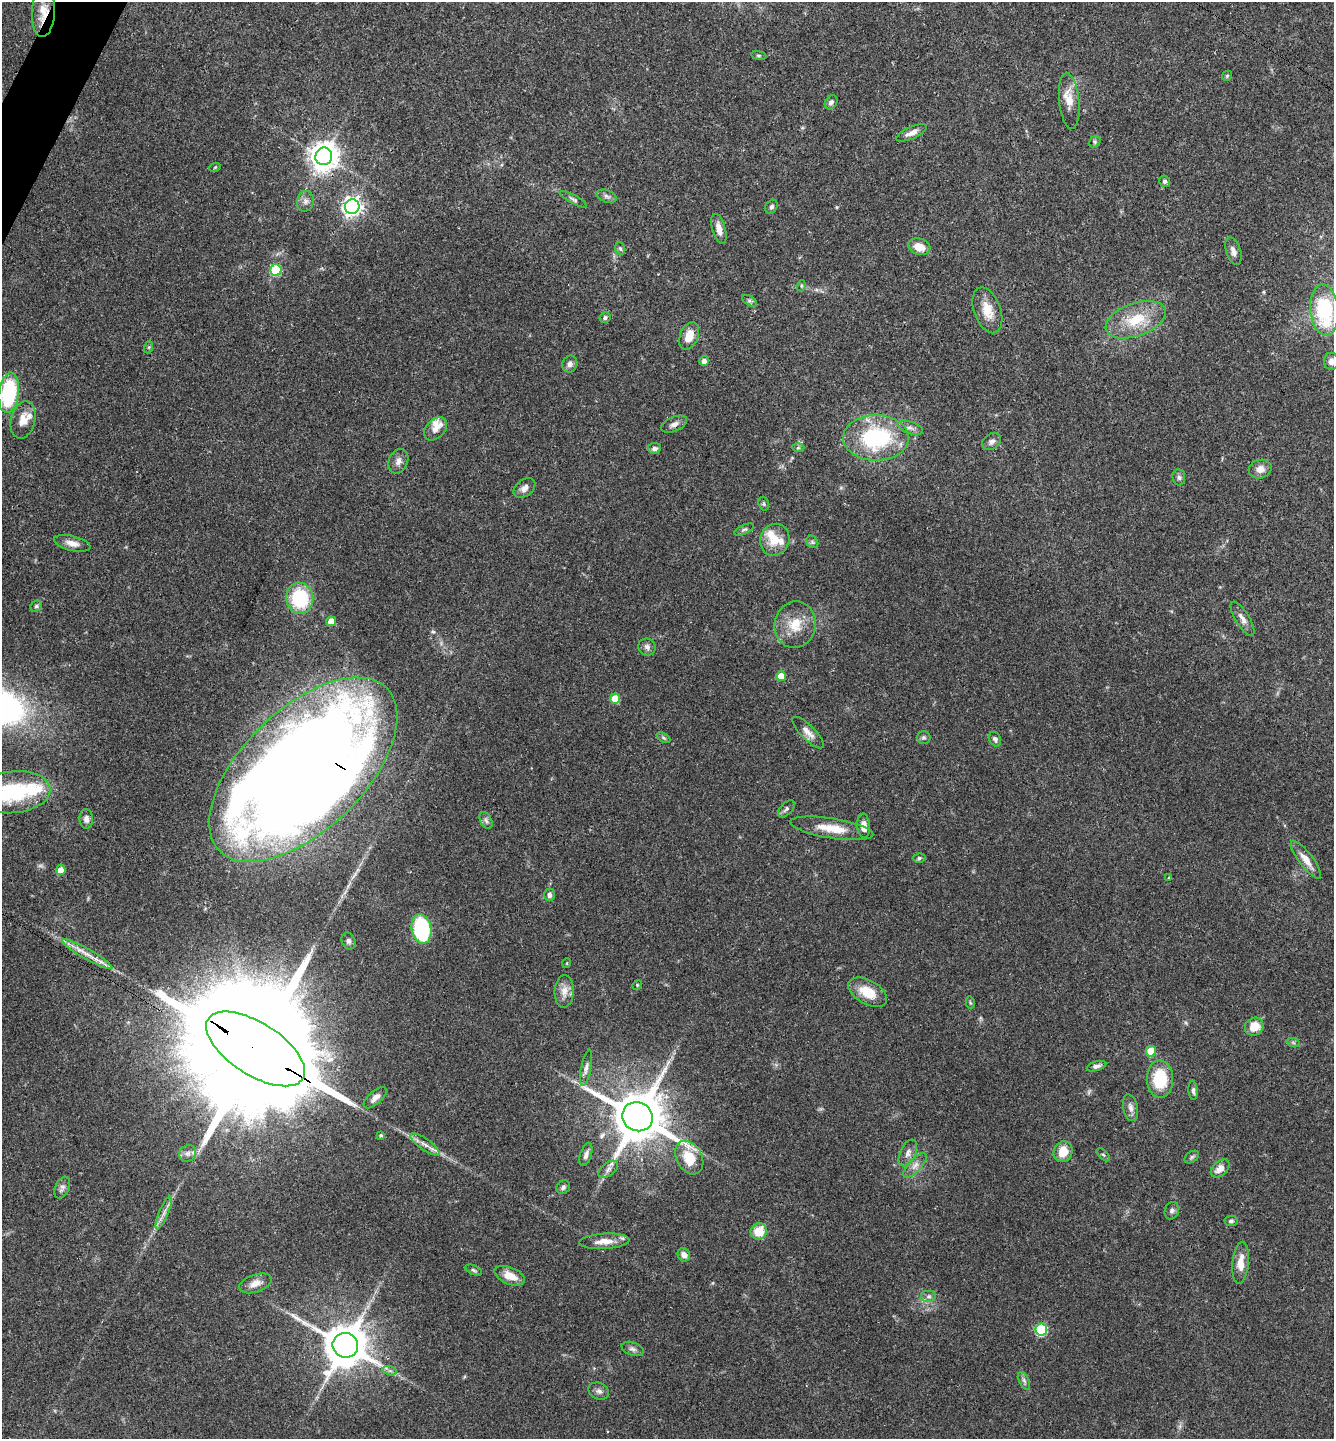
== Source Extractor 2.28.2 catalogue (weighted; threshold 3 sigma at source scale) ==
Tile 11 of 4 x 4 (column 3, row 3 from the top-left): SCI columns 2820-4151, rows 1444-2880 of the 5772 x 5764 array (HDU 1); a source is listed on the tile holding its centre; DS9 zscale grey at full resolution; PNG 1336 x 1441 px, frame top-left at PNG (2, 2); each listed source drawn as its Kron ellipse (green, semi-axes under 4 px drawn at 4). Shown black and unused: <1% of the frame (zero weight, under 3 of 4 exposures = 1% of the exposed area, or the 3 px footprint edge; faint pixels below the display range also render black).
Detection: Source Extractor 2.28.2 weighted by HDU 2 'WHT'; one run over the whole footprint, this tile lists its part. Background 0.0626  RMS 0.0045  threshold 0.0201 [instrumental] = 3 sigma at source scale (4.5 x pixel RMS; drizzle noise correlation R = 1.50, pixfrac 1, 0.05/0.05 arcsec/px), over >= 5 px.
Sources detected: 131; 1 too faint to see at this stretch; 1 inside a brighter object's white glare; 1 long thin detection or spike segment (spike, bleed or trail) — neither listed nor drawn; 5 inside a brighter listed object's ellipse — not listed separately; the other 123 listed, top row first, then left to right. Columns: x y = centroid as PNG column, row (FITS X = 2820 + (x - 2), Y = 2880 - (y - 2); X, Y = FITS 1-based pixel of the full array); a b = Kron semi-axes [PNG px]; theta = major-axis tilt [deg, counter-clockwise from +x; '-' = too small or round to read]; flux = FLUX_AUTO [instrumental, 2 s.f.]
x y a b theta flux
43 12 25 11 87 7.7
759 55 8 4 -9 0.59
1227 76 6 4 46 0.58
1069 101 28 10 -84 7.1
831 102 7 5 56 1.5
912 133 16 6 24 2.9
1095 142 6 5 - 0.74
324 156 9 8 - 580
215 167 6 3 19 0.46
1165 181 6 5 - 1.1
607 196 10 6 -18 1.5
573 199 15 4 -29 1.2
305 201 10 8 77 2.2
352 207 7 7 - 230
771 207 7 5 57 1
719 229 15 6 -75 3.4
919 247 11 8 -16 6.2
620 249 6 5 - 0.78
1233 251 14 7 -72 2.4
276 270 5 5 - 27
801 286 5 3 - 0.46
750 301 8 4 -31 0.92
987 310 24 13 -70 7.6
1324 310 26 14 -84 37
605 318 5 5 - 1.1
1136 320 31 16 19 16
689 336 15 9 67 6.7
149 347 6 4 71 0.62
704 361 5 5 - 2.2
1331 361 8 7 - 2
570 364 8 7 - 1.8
9 393 20 10 83 39
23 420 19 12 76 6.1
674 424 14 7 23 2.3
910 428 13 6 -18 2
436 429 13 9 45 3.3
876 438 33 23 0 47
992 442 10 7 31 1.8
654 448 6 5 - 1.5
798 448 6 4 1 0.8
398 461 12 9 68 2.6
1260 469 11 9 17 3.4
1179 477 8 6 -83 1.3
524 488 12 8 40 2.3
764 504 7 5 -73 0.73
744 529 10 4 25 1.1
775 540 16 14 69 8.3
812 542 7 5 -47 0.84
72 543 18 7 -13 3.5
300 598 16 13 -82 31
36 606 6 5 - 0.77
1242 619 20 7 -59 2.9
331 621 5 5 - 5.4
795 625 23 20 80 11
647 647 9 8 - 1.7
781 676 5 5 - 7.3
615 699 5 5 - 11
808 732 21 7 -45 3.4
924 737 7 6 - 0.94
664 738 7 4 -31 0.78
995 739 7 5 -63 1.2
303 770 117 60 44 1000
14 792 37 21 6 36
786 809 10 6 47 1.3
86 819 10 7 -87 2.1
486 820 9 5 -63 1.3
864 826 12 6 -85 4.1
832 828 42 10 -9 9.9
919 858 6 4 16 0.8
1306 860 23 7 -52 4.9
61 870 5 5 - 5
1169 877 4 2 - 0.33
549 895 6 5 - 1.8
421 929 15 10 -80 41
348 941 9 6 -66 1.4
87 954 29 5 -30 5.4
567 963 5 3 - 0.34
637 985 5 4 - 0.51
564 991 16 9 87 4.3
868 992 21 12 -30 10
970 1002 6 4 -78 0.56
1254 1027 9 8 - 7.2
1293 1042 7 4 -20 0.75
255 1049 56 26 -32 30000
1151 1051 5 5 - 13
1096 1066 10 4 17 1.7
586 1068 18 5 79 2.2
1160 1079 19 13 -89 21
1193 1090 9 4 -84 1.3
375 1098 14 6 41 2.4
1130 1108 14 7 -77 2.5
638 1117 15 14 - 2400
381 1135 3 3 - 0.74
425 1144 17 5 -35 3
1063 1152 11 9 66 7.5
188 1153 9 8 - 2.1
908 1153 14 7 66 2.5
586 1155 12 5 71 2.1
1103 1155 8 3 -44 0.56
689 1157 18 13 -61 11
1192 1157 8 5 36 0.86
915 1165 15 6 47 2.8
1220 1168 11 7 42 4.1
608 1169 11 6 38 2
563 1187 7 6 - 1.3
62 1188 11 7 66 1.8
1172 1211 9 7 70 1.3
164 1213 18 4 67 2.6
1231 1221 6 5 - 1.1
759 1231 8 8 - 9.7
604 1241 25 7 3 5.3
684 1255 7 6 - 2.6
1241 1263 21 8 84 6.2
474 1270 9 4 -25 0.9
510 1276 16 8 -22 6.1
255 1283 17 9 19 3.9
929 1296 8 6 0 1.5
1041 1329 6 6 - 36
345 1345 13 12 - 1700
633 1349 12 6 -21 1.7
390 1371 7 4 -18 1
1024 1381 9 5 -63 1.2
599 1391 10 8 -24 1.8
Overlapping masked pixels (flux is a lower limit): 5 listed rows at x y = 43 12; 303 770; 87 954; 255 1049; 345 1345
Isophote crosses this tile's border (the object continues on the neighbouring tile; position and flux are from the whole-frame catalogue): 3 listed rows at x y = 1324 310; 9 393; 14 792